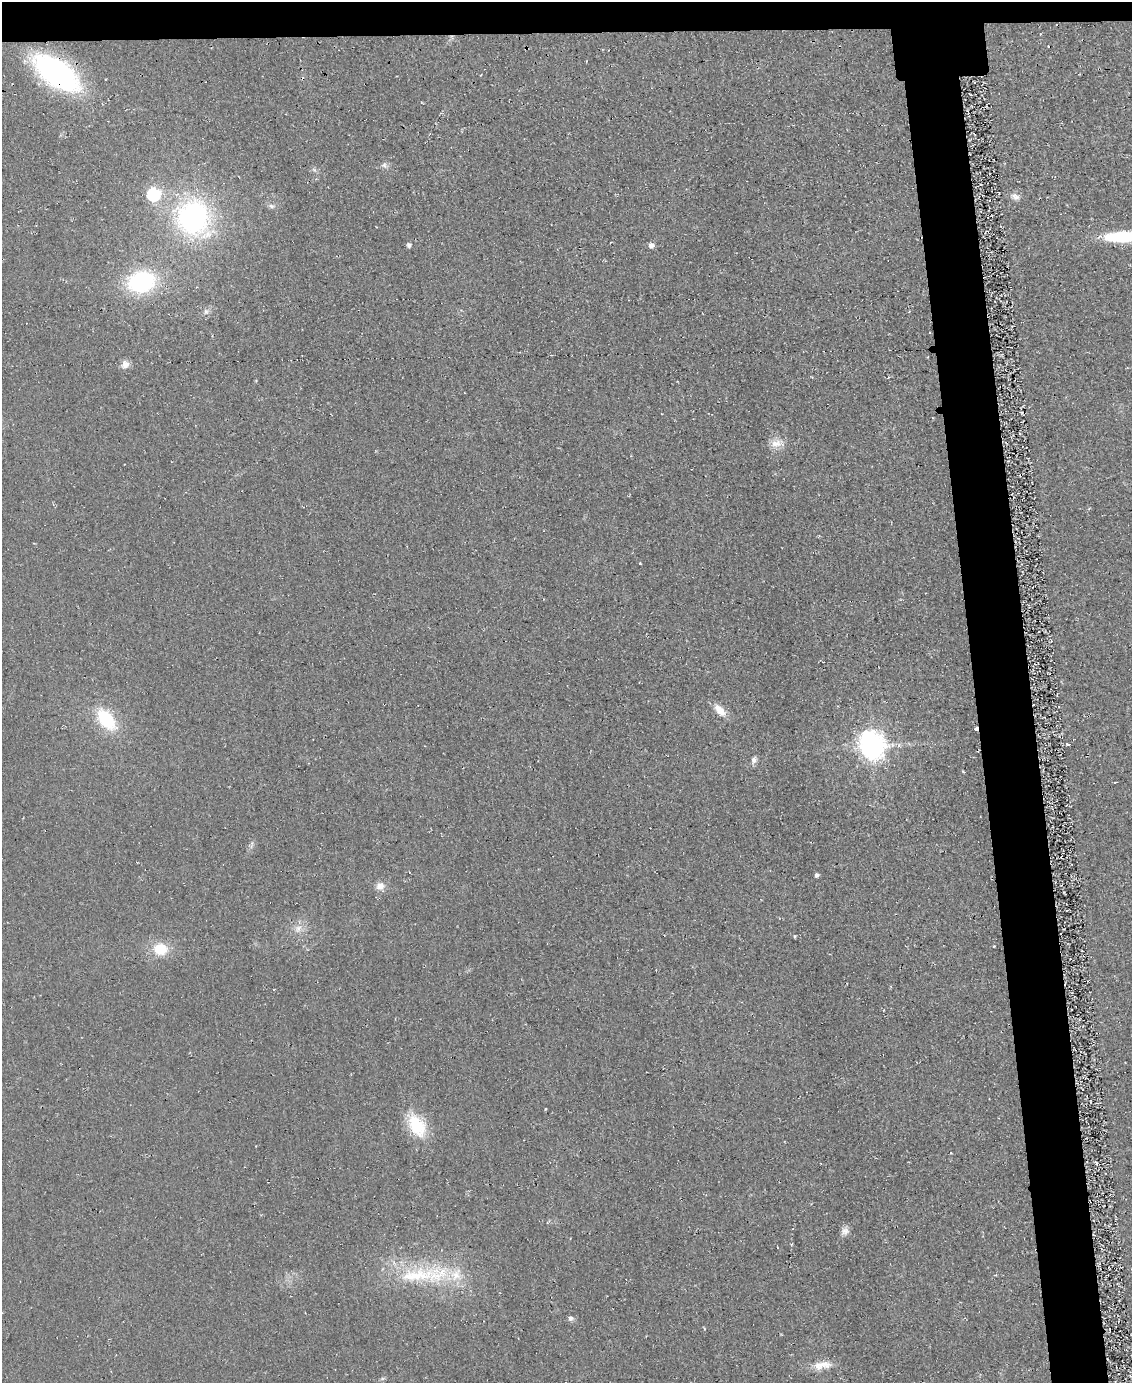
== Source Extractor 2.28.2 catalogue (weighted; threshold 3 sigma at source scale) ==
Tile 2 of 4 x 3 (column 2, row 1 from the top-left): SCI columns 1141-2270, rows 2937-4317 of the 4561 x 4553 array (HDU 1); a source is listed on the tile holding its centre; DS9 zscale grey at full resolution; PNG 1134 x 1385 px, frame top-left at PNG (2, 2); no overlay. Shown black and unused: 7% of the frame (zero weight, under 2 of 3 exposures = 3% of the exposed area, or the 3 px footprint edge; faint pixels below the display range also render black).
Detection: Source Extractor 2.28.2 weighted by HDU 2 'WHT'; one run over the whole footprint, this tile lists its part. Background 0.0474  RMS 0.013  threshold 0.0589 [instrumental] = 3 sigma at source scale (4.5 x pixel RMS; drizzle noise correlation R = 1.50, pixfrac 1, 0.05/0.05 arcsec/px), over >= 5 px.
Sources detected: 35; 2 cosmic-ray / hot-pixel residue — not listed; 2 inside a brighter listed object's ellipse — not listed separately; the other 31 listed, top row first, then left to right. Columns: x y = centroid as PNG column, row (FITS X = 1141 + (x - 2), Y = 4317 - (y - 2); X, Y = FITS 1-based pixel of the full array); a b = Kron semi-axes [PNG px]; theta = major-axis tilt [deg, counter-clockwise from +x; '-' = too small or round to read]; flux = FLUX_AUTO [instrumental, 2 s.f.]
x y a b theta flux
55 72 38 18 -35 360
384 165 9 8 - 4.5
314 170 8 4 -37 2.6
154 194 6 6 - 170
1015 197 13 8 -25 7.1
271 206 9 5 -26 3.9
193 217 31 30 - 270
1123 237 35 10 1 76
409 245 6 6 - 3.1
651 245 5 5 - 8.2
141 282 23 18 13 150
206 312 8 6 89 4.1
125 364 9 8 - 9.5
777 443 19 11 9 14
720 710 18 9 -47 16
106 719 23 13 -52 73
1067 744 5 3 - 2.1
872 745 10 8 -63 1500
754 760 8 7 - 5
963 772 5 3 - 1.3
817 875 5 4 - 3.4
380 886 10 9 - 10
298 929 11 9 73 9
795 936 4 3 - 1.7
160 949 14 12 -9 36
545 1109 4 3 - 0.98
417 1125 33 20 -59 51
845 1231 12 9 43 6.8
417 1275 71 20 9 97
571 1318 7 7 - 4
818 1366 36 10 3 19
Overlapping masked pixels (flux is a lower limit): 1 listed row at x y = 55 72
Isophote crosses this tile's border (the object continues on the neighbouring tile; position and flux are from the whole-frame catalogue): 1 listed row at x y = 1123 237